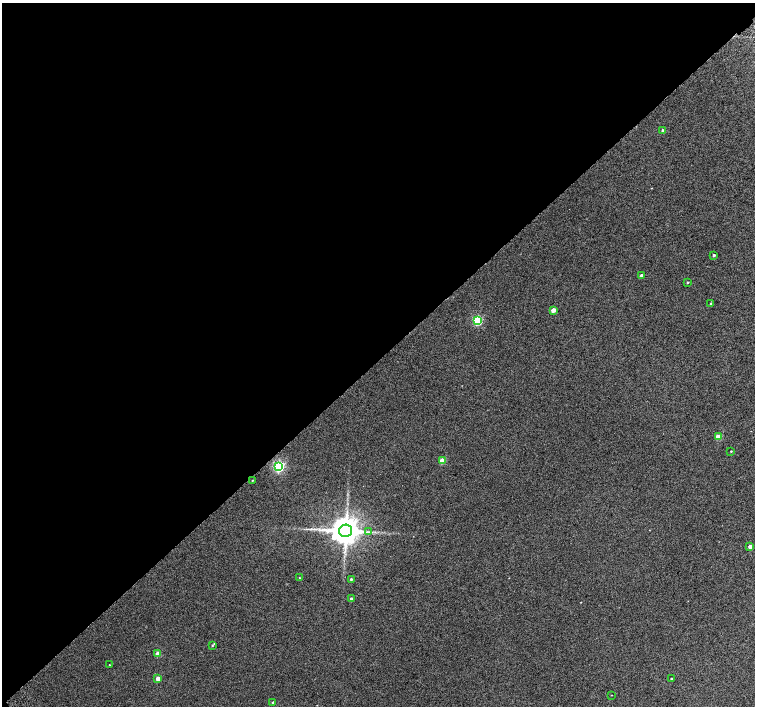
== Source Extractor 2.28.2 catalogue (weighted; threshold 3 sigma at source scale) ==
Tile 5 of 4 x 4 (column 1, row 2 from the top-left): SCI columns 51-1556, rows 3080-4486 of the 6118 x 6093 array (HDU 1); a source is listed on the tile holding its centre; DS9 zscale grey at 2 x 2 block average (1 PNG px = mean of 2 x 2 image px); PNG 757 x 708 px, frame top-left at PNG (2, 3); each listed source drawn as its Kron ellipse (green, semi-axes under 4 px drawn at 4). Shown black and unused: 51% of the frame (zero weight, under 2 of 3 exposures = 3% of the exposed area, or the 3 px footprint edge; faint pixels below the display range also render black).
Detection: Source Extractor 2.28.2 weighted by HDU 2 'WHT'; one run over the whole footprint, this tile lists its part. Background 0.0626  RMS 0.052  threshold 0.234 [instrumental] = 3 sigma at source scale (4.5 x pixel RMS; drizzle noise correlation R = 1.50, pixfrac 1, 0.0396/0.0396 arcsec/px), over >= 5 px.
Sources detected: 25; all 25 listed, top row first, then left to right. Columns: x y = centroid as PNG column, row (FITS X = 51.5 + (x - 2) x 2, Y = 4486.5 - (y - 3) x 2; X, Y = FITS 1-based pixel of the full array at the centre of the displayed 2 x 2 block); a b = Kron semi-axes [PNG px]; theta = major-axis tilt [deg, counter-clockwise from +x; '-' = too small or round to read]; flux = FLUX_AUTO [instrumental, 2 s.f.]
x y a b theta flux
662 131 3 2 - 22
714 255 2 2 - 19
642 275 3 2 - 38
687 282 2 2 - 10
711 304 3 3 - 12
553 310 3 3 - 89
477 321 3 3 - 830
718 437 3 3 - 180
731 451 3 2 - 7.7
442 461 3 3 - 220
279 466 4 4 - 1700
252 480 2 2 - 7.1
345 531 6 6 - 23000
369 532 4 2 - 15
750 547 3 3 - 59
299 578 2 2 - 5.5
351 579 2 2 - 14
351 599 3 3 - 37
212 645 3 3 - 8.4
158 654 3 3 - 150
109 665 2 2 - 7.1
158 678 3 3 - 110
671 679 2 2 - 15
611 695 2 2 - 4.7
273 703 3 2 - 20
Diffuse or blended objects may show on this block-average render without a row.